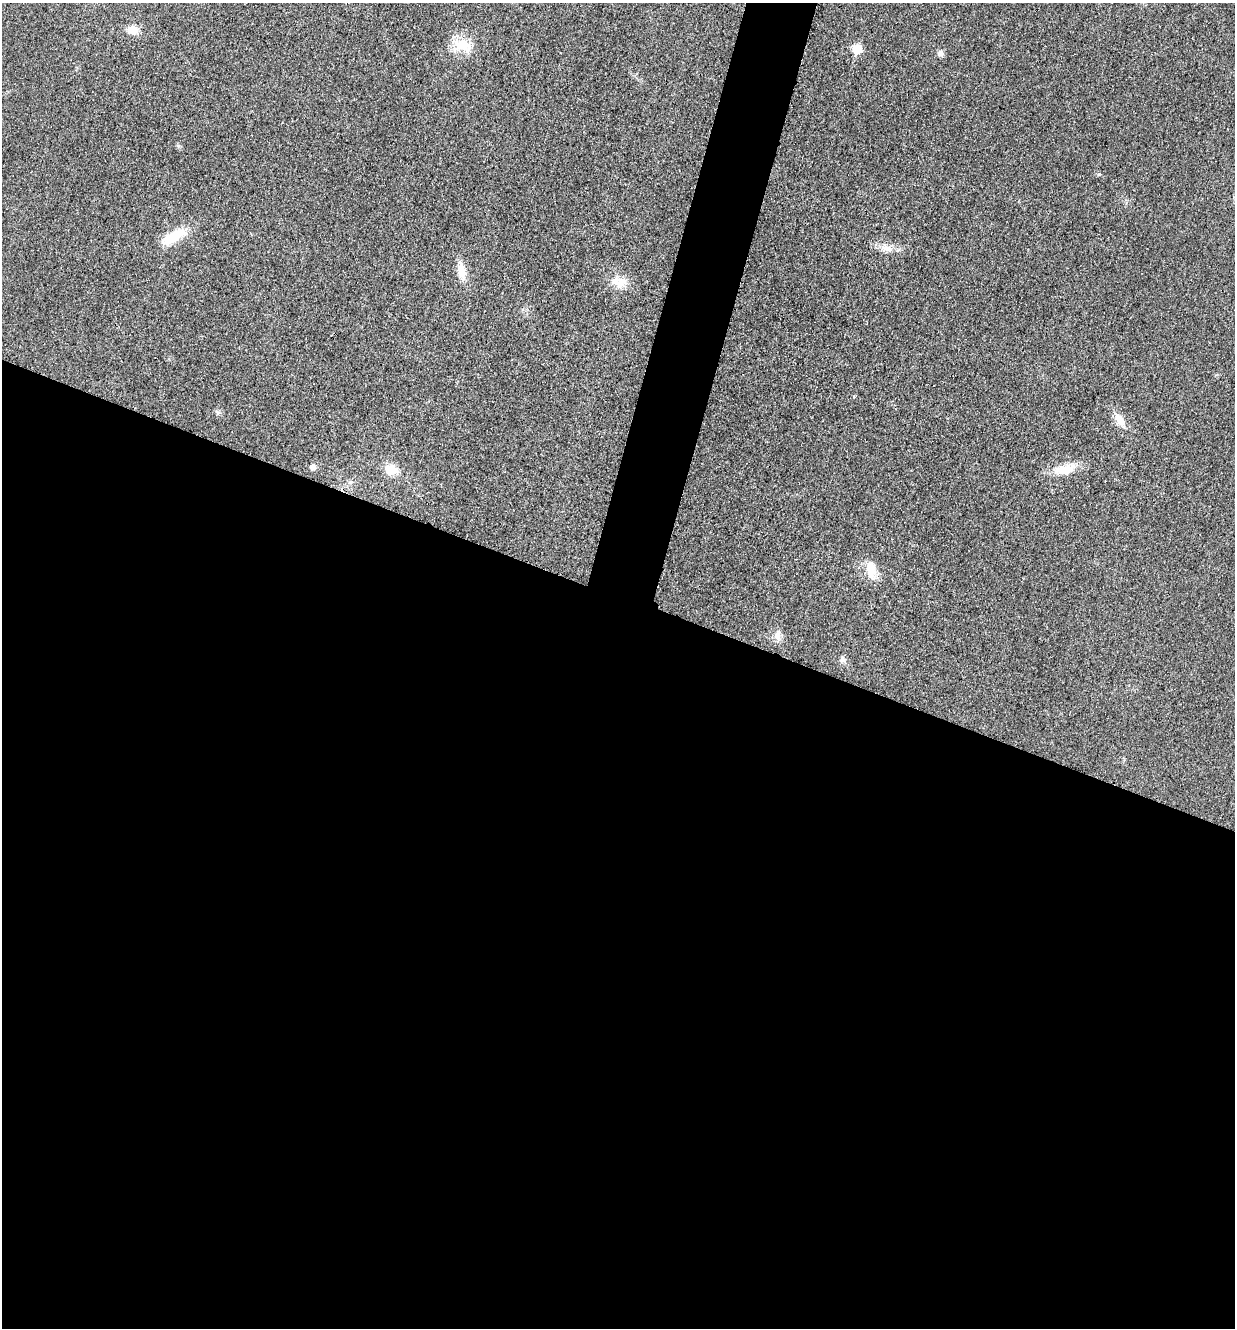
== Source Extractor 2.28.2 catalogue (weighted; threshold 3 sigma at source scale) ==
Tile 14 of 4 x 4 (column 2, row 4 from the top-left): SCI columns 1509-2741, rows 24-1349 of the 5358 x 5347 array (HDU 1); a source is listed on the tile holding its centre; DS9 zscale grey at full resolution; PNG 1237 x 1330 px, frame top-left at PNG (2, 3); no overlay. Shown black and unused: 58% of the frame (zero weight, under 3 of 4 exposures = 2% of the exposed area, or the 3 px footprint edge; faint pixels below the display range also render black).
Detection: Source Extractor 2.28.2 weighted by HDU 2 'WHT'; one run over the whole footprint, this tile lists its part. Background 0.0415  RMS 0.0062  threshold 0.0281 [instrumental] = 3 sigma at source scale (4.5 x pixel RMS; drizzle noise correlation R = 1.50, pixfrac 1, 0.05/0.05 arcsec/px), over >= 5 px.
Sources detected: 17; all 17 listed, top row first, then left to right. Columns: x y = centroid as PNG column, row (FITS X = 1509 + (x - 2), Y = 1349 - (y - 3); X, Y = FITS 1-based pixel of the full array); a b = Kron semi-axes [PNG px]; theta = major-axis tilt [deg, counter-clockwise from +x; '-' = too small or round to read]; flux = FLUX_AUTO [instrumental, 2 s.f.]
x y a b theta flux
132 30 13 10 -16 6.1
461 45 26 17 -3 15
857 49 6 5 - 20
940 53 9 7 -65 2.1
174 236 36 12 29 17
887 248 18 9 -7 6.4
461 271 25 10 -80 9
619 282 22 14 -6 9.2
217 412 8 4 -36 1.2
1119 419 19 10 -55 7.2
312 467 6 6 - 3.2
1065 469 28 13 14 13
391 470 15 12 -6 9.8
351 482 7 4 71 1.1
871 570 26 12 -83 10
777 636 13 9 -51 4
843 660 8 7 - 2
Unlisted compact peaks at least as high as the median listed source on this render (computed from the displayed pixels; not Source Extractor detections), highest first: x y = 178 146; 1098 174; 854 396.